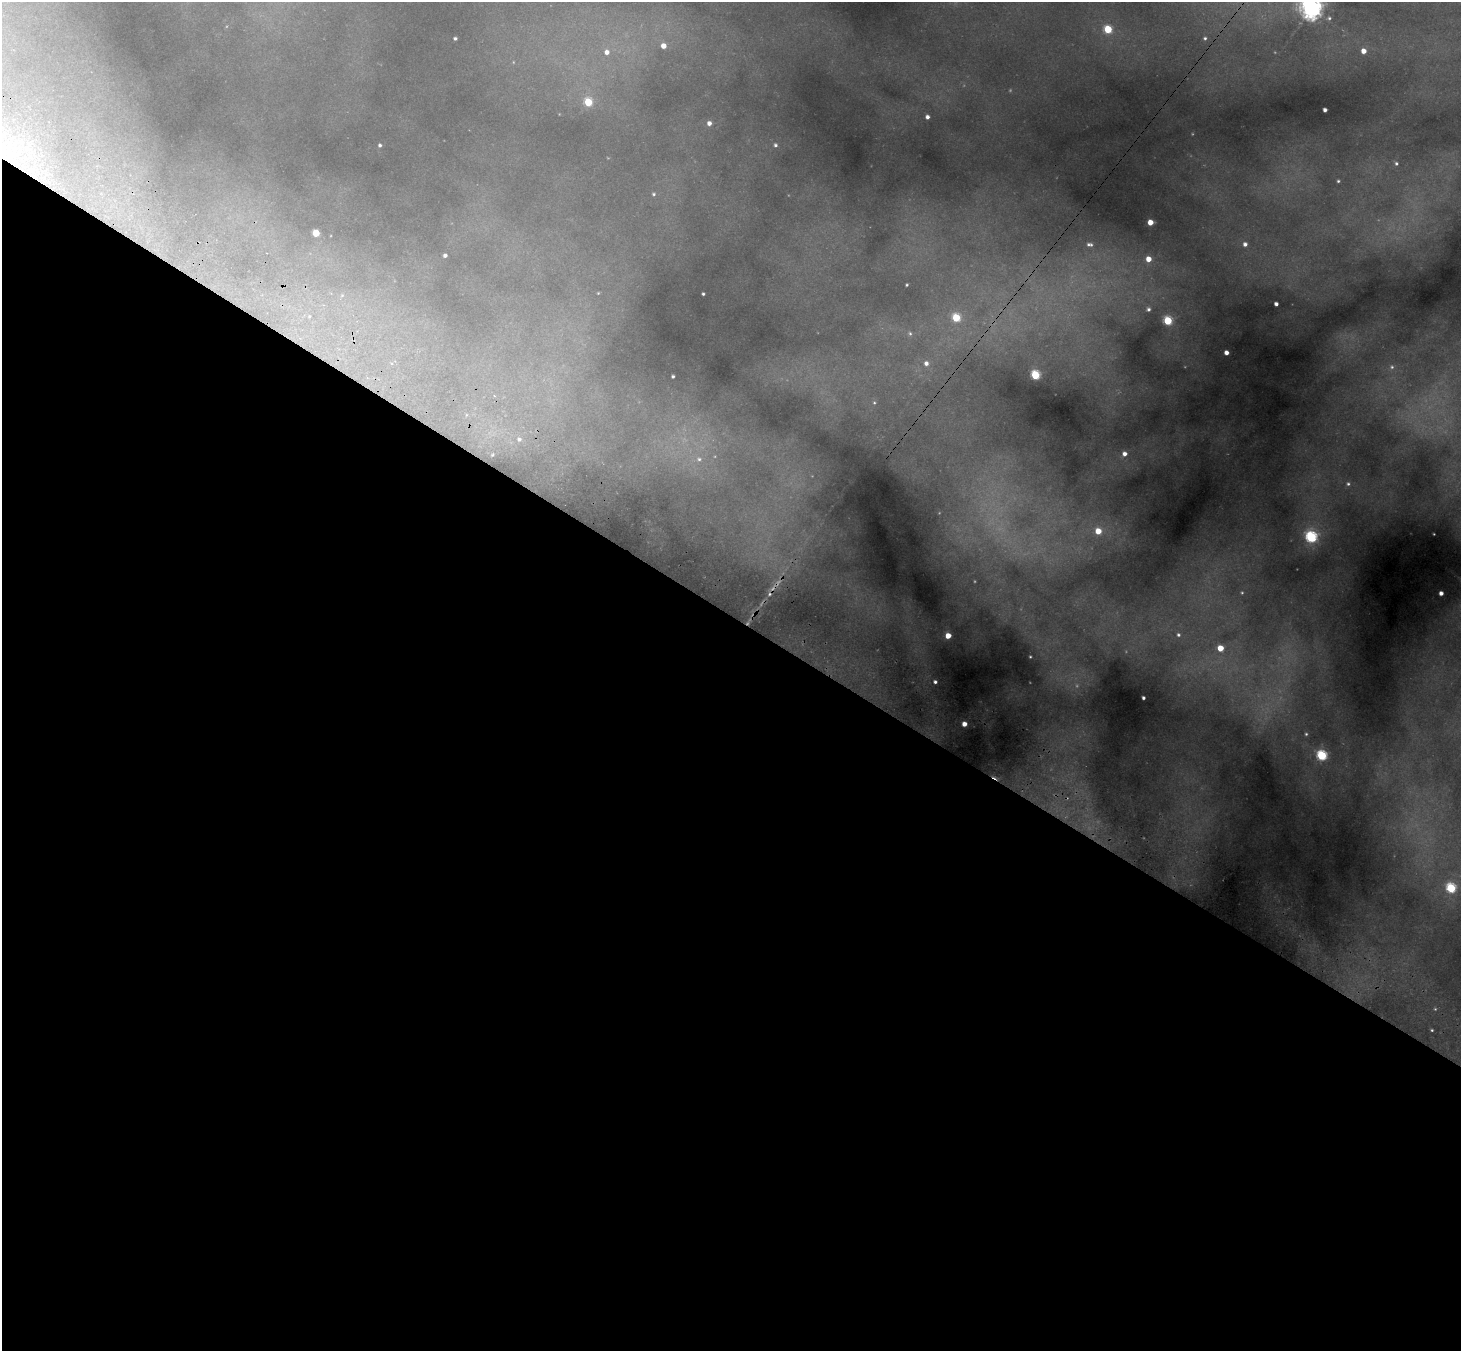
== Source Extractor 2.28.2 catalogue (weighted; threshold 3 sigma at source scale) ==
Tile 14 of 4 x 4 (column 2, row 4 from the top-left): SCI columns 1526-2984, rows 349-1697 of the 5988 x 6014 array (HDU 1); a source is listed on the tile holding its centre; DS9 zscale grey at full resolution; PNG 1463 x 1353 px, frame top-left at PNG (2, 2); no overlay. Shown black and unused: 55% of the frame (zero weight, under 3 of 4 exposures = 7% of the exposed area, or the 3 px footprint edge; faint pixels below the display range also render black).
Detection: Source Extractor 2.28.2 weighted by HDU 2 'WHT'; one run over the whole footprint, this tile lists its part. Background 0.484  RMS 0.02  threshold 0.0916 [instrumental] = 3 sigma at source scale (4.5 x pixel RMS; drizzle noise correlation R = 1.50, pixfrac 1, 0.05/0.05 arcsec/px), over >= 5 px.
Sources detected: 82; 20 too faint to see at this stretch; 2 cosmic-ray / hot-pixel residue — not listed; the other 60 listed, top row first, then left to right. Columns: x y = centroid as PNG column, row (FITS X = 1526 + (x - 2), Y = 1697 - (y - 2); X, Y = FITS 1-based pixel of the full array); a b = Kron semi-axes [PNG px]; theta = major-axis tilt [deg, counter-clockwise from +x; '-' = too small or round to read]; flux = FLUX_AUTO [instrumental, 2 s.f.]
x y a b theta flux
1311 8 8 8 - 2100
1329 18 6 6 - 5.1
1108 29 5 5 - 120
455 38 4 3 - 5.5
1205 38 5 5 - 5
663 46 6 5 - 25
1364 51 5 5 - 20
607 52 7 7 - 19
588 102 5 5 - 120
1325 110 4 4 - 8.7
927 117 4 4 - 9.8
709 123 5 4 - 13
380 145 4 4 - 5
775 145 4 4 - 5
1396 163 6 5 - 6.1
1338 181 4 4 - 3.7
654 194 5 4 - 3.9
1150 222 5 4 - 35
316 233 5 5 - 72
1090 244 10 7 -5 11
1245 244 6 6 - 12
445 255 4 4 - 7.4
1148 259 6 6 - 33
907 285 3 3 - 3.1
598 293 4 4 - 2.2
703 294 4 3 - 4
342 295 5 4 - 2.3
1276 304 4 4 - 9.3
1148 309 9 8 - 13
309 316 4 4 - 2.2
956 318 5 5 - 130
1168 321 5 5 - 160
910 333 7 6 - 6
1226 353 4 4 - 14
926 363 7 6 - 13
1392 367 8 7 - 7.7
1035 375 5 5 - 190
673 376 4 3 - 4.6
874 403 7 7 - 5.4
466 415 6 3 71 2.9
519 439 7 6 - 8.2
1124 454 6 6 - 15
492 455 4 4 - 2.5
699 459 11 10 - 22
1348 484 6 5 - 5.3
1098 531 5 5 - 50
1311 537 6 6 - 390
775 585 43 8 49 57
1441 593 4 4 - 12
1178 635 7 6 - 7
948 636 5 4 - 35
1220 648 5 5 - 52
1030 657 3 2 - 2.1
935 682 4 3 - 5.8
1143 698 3 3 - 5.1
964 724 4 4 - 21
1306 734 5 5 - 4.1
1322 755 6 5 - 260
1451 888 6 6 - 210
1432 1030 3 3 - 2.9
Overlapping masked pixels (flux is a lower limit): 1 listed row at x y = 775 585
Isophote crosses this tile's border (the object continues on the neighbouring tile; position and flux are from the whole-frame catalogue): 1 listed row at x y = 1311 8